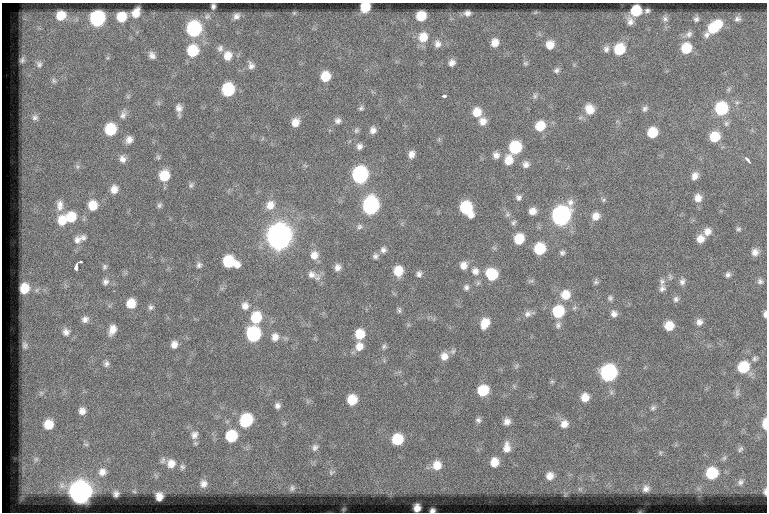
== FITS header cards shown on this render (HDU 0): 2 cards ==
NAXIS1  =                  765
NAXIS2  =                  510

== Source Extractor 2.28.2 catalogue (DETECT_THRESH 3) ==
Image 765 x 510 px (HDU 0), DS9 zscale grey, 1 PNG px = 1 image px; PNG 769 x 514 px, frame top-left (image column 1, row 510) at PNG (2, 3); no overlay
Background 56.7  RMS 6.1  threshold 18.4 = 3 sigma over >= 5 px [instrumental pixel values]
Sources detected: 202; all 202 listed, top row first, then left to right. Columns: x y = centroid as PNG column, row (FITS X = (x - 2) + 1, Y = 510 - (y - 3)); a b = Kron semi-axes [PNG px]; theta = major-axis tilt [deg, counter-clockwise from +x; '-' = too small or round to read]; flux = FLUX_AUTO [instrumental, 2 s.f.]
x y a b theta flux
213 6 4 3 - 810
365 7 7 7 - 13000
647 10 4 3 - 730
636 11 8 7 - 15000
136 13 8 6 64 4300
294 13 4 4 - 370
467 13 5 4 - 1500
61 15 8 7 - 7400
236 16 5 5 - 1400
421 16 8 7 - 9600
122 17 8 7 - 8800
97 18 10 9 - 59000
665 19 8 6 -68 1100
696 19 6 5 - 980
737 19 8 6 13 1100
630 21 10 8 -85 2000
714 27 15 8 41 17000
194 29 10 9 - 56000
689 34 9 8 - 1500
423 37 11 10 - 6500
495 43 8 7 - 3700
437 44 9 8 - 2100
550 45 8 8 - 4300
220 48 8 8 - 1400
686 48 9 8 - 11000
606 49 9 7 79 1500
619 49 9 8 - 14000
193 51 10 9 - 15000
152 55 8 6 -57 1700
228 56 11 10 - 4300
22 60 5 4 - 1000
452 63 7 6 - 1900
525 63 7 5 20 690
39 64 12 9 -88 2500
251 65 9 7 -71 1800
556 70 8 6 46 1100
325 76 8 8 - 9200
54 81 9 7 -34 1400
729 89 7 4 71 650
228 90 9 8 - 26000
444 96 4 3 - 1400
535 96 6 6 - 1000
737 102 6 4 19 660
361 108 7 6 - 850
721 108 10 9 - 26000
179 109 12 6 -87 2400
589 109 12 10 -62 5600
645 109 8 7 - 1200
477 112 10 9 - 6200
123 115 11 8 69 2000
35 117 11 10 - 2500
338 121 8 8 - 1600
483 121 10 9 - 3400
295 122 9 7 67 3900
726 123 7 6 - 1100
540 126 11 9 56 8700
110 129 9 8 - 16000
356 130 8 6 50 950
373 130 8 7 - 2100
652 133 8 8 - 10000
715 137 9 8 - 10000
129 140 9 8 - 2600
359 146 8 7 - 1700
515 147 9 8 - 23000
411 154 8 6 75 2600
496 155 9 8 - 2200
158 157 7 6 - 730
122 159 9 8 - 2200
509 160 12 9 83 5600
747 160 6 3 -50 920
526 164 9 8 - 2000
77 166 7 5 -78 950
360 175 10 9 - 80000
164 176 10 9 - 10000
695 176 10 7 65 2700
191 185 8 6 78 980
114 189 9 8 - 3300
518 197 8 7 - 1400
698 198 10 8 -84 3400
603 200 7 5 -20 740
60 205 16 9 -89 3600
93 205 10 9 - 7400
159 205 7 6 - 910
270 205 12 10 56 4300
371 206 10 9 - 94000
466 208 12 8 -61 26000
533 211 8 7 - 3000
507 214 7 5 62 840
561 216 11 9 60 160000
596 216 9 8 - 3700
71 217 11 11 - 10000
62 220 12 11 - 7500
513 223 8 5 51 920
359 227 7 7 - 1200
738 229 7 5 2 850
707 231 10 9 - 3100
279 237 11 10 - 560000
83 238 9 7 -71 1400
519 239 9 8 - 10000
700 239 9 8 - 3800
77 240 13 11 52 3000
539 249 9 8 - 16000
383 250 8 7 - 1500
755 252 8 8 - 2700
562 253 6 6 - 1100
314 255 11 10 - 3900
375 256 7 7 - 1300
78 262 6 2 13 1100
229 262 12 9 -20 21000
199 265 8 7 - 1200
463 266 9 8 - 3000
104 267 7 6 - 910
337 267 8 7 - 2200
76 268 6 3 84 1900
398 271 9 8 - 8200
475 271 10 10 - 2800
419 274 8 7 - 1400
492 274 10 9 - 16000
312 275 16 10 -16 3600
728 275 7 6 - 1200
662 281 8 8 - 1400
760 281 8 7 - 1200
105 282 9 8 - 1700
596 282 8 6 67 950
682 282 9 7 69 1600
478 283 7 5 46 870
466 287 8 7 - 1300
24 288 9 7 77 8300
662 288 11 8 85 1700
37 290 8 6 23 1400
565 295 11 10 - 6600
610 298 7 6 - 1000
676 299 8 7 - 1400
131 303 8 8 - 6900
245 306 10 9 - 2900
151 307 8 7 - 1100
399 310 8 5 -89 840
558 311 10 9 - 19000
528 314 15 8 14 2100
614 314 8 8 - 2000
765 314 7 4 88 1300
256 317 11 10 - 12000
85 319 9 8 - 2000
699 322 9 8 - 2100
485 323 10 8 64 6500
558 325 10 7 67 1600
669 326 8 8 - 6700
112 330 11 7 70 3800
66 332 11 10 - 2700
253 334 10 9 - 45000
360 334 9 8 - 8500
275 337 11 9 85 2900
174 344 8 7 - 2600
25 345 9 7 -76 1400
359 346 11 9 71 4000
384 346 7 6 - 930
453 351 8 7 - 1200
444 356 9 9 - 3300
754 359 7 6 - 950
106 364 8 7 - 1300
743 367 10 9 - 14000
608 373 10 9 - 78000
552 381 6 4 1 590
483 390 9 8 - 12000
41 393 7 7 - 1200
585 397 9 8 - 4600
352 400 8 8 - 9000
277 406 7 7 - 1500
653 408 8 6 39 1000
82 411 9 8 - 2500
246 420 10 9 - 25000
478 420 8 7 - 1200
507 422 8 7 - 2300
48 424 10 10 - 8000
564 424 10 9 - 3100
765 424 10 4 -89 5500
194 435 11 8 65 2200
231 436 9 8 - 18000
397 439 8 8 - 14000
86 444 6 4 -19 550
315 447 8 7 - 1400
507 447 13 8 89 3500
740 449 8 4 53 770
36 459 7 6 - 990
494 462 8 7 - 5100
171 464 10 9 - 3500
437 465 9 9 - 5200
182 467 7 5 -48 800
102 472 8 7 - 2200
331 473 7 5 17 650
712 473 9 8 - 17000
550 476 6 6 - 2700
740 482 7 6 - 940
203 484 6 6 - 1800
292 488 6 6 - 720
646 489 5 5 - 1400
765 492 5 3 - 930
80 493 10 10 - 380000
116 494 5 4 - 930
159 496 7 6 - 2600
417 508 6 5 - 2400
432 511 4 3 - 820
At the frame edge (FLAGS 8, measured only in part): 5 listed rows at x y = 365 7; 765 314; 765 424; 765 492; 432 511